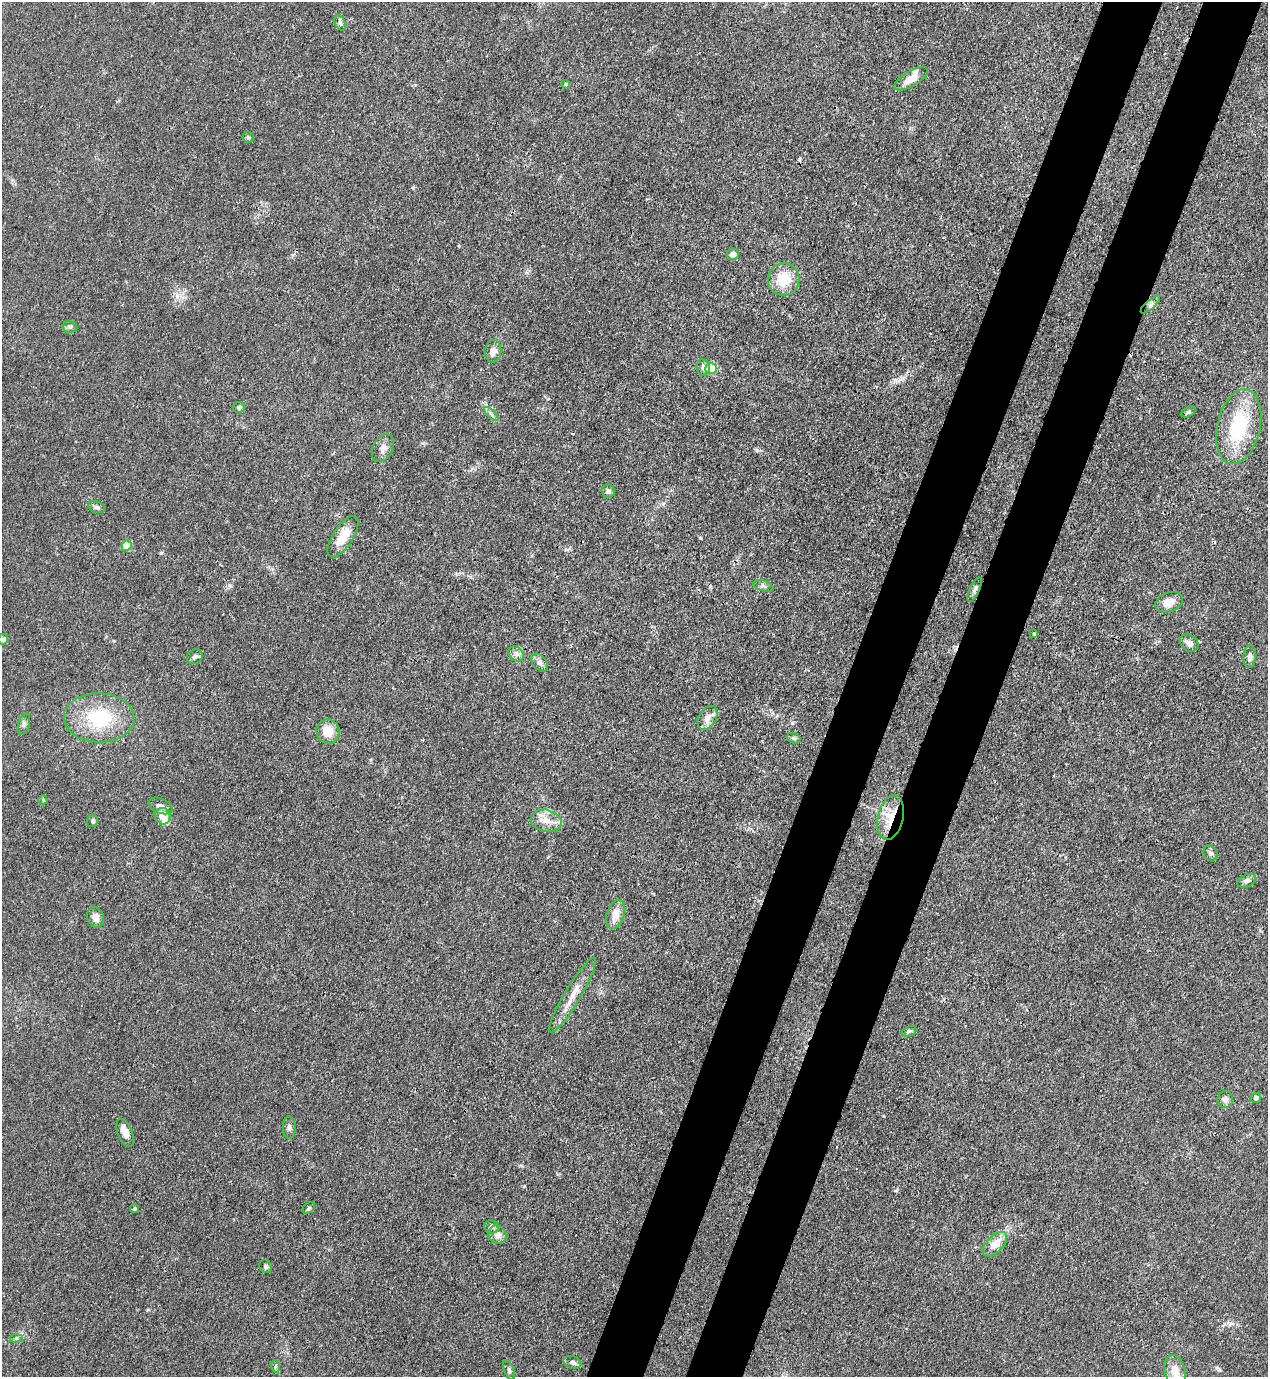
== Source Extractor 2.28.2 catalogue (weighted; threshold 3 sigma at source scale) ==
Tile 10 of 4 x 4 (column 2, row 3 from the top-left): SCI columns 1619-2884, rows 1416-2790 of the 5638 x 5578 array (HDU 1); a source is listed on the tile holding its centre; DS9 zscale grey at full resolution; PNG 1270 x 1379 px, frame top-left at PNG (2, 2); each listed source drawn as its Kron ellipse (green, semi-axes under 4 px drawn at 4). Shown black and unused: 9% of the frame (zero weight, under 3 of 4 exposures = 7% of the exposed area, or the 3 px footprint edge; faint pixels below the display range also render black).
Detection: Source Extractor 2.28.2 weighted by HDU 2 'WHT'; one run over the whole footprint, this tile lists its part. Background 0.0148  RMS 0.0025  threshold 0.0113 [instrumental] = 3 sigma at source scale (4.5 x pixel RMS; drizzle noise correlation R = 1.50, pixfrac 1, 0.05/0.05 arcsec/px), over >= 5 px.
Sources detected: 65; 1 inside a brighter object's white glare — neither listed nor drawn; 2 inside a brighter listed object's ellipse — not listed separately; the other 62 listed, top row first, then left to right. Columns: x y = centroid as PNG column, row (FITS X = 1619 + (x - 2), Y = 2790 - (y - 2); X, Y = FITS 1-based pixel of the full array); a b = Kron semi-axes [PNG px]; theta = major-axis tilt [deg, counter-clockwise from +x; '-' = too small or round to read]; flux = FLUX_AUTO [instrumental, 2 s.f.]
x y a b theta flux
340 23 8 5 -67 0.6
911 79 19 7 31 3.5
566 84 4 4 - 0.37
248 137 6 5 - 0.41
733 254 6 5 - 1.4
784 279 16 16 - 6.7
1150 305 12 4 41 0.81
70 327 7 5 -10 0.57
493 351 11 8 83 1.8
703 367 8 6 -83 0.79
711 368 6 5 - 13
239 407 6 5 - 0.65
1188 412 7 4 27 0.42
491 414 9 3 -45 0.55
1239 426 38 21 77 17
383 448 15 9 62 1.6
608 491 7 6 - 0.85
97 507 9 5 -16 0.76
343 537 24 10 57 5.2
127 546 5 5 - 8.5
763 586 10 5 -15 0.7
975 590 13 5 66 0.76
1169 602 14 9 21 2.9
1034 634 3 3 - 0.3
3 639 5 5 - 0.75
1189 643 10 8 -41 1.4
516 654 8 7 - 0.95
195 657 8 7 - 0.75
1250 657 11 6 87 0.97
540 663 10 6 -50 1
99 718 35 24 -1 16
707 718 13 8 58 2.1
24 724 11 5 72 0.78
328 731 12 11 - 3.8
794 738 7 5 -20 0.43
43 800 4 4 - 0.4
161 806 12 7 -23 1.2
163 816 8 7 - 4.3
891 817 23 12 77 6.1
93 821 6 5 - 0.6
546 821 15 11 -13 2.6
1210 853 8 6 -63 0.67
1247 881 10 6 23 0.95
615 914 15 9 73 3
96 917 10 8 -72 1.8
573 995 43 8 59 4.3
909 1031 8 5 21 0.53
1256 1098 5 5 - 1.1
1225 1100 8 7 - 1
289 1128 11 6 -89 0.85
125 1133 15 7 -67 2.6
309 1208 7 4 37 0.41
134 1209 4 4 - 0.41
492 1227 8 6 -7 0.69
497 1234 9 8 - 1.6
995 1244 15 8 46 3.5
266 1267 7 6 - 0.5
16 1338 6 4 2 0.4
572 1362 9 6 -17 0.81
275 1366 6 4 -74 0.34
509 1370 10 4 -69 0.6
1175 1371 17 10 -73 3.4
Overlapping masked pixels (flux is a lower limit): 1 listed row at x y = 891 817
Isophote crosses this tile's border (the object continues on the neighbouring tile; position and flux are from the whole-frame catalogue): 2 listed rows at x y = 3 639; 1175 1371
Unlisted compact peaks at least as high as the median listed source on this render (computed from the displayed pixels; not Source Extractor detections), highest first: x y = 161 553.